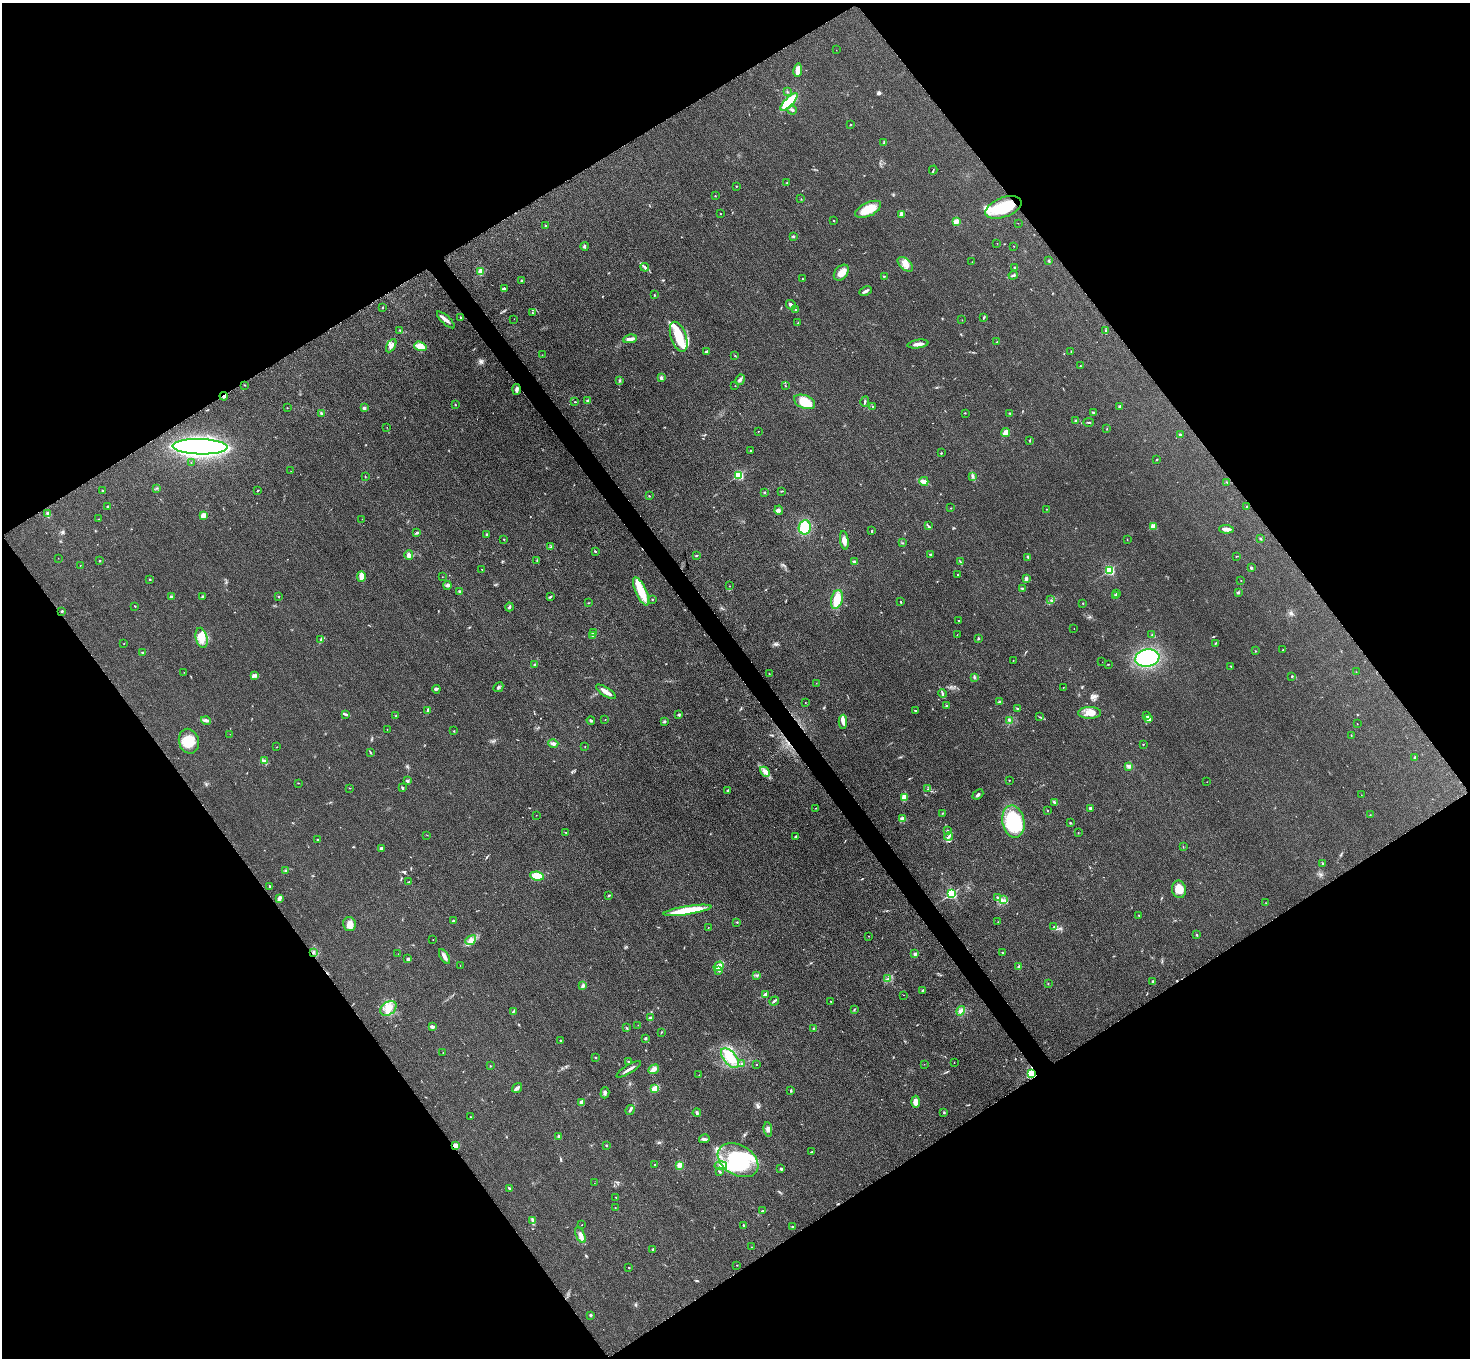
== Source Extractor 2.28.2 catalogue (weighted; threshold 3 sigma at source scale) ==
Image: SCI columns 32-5900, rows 183-5603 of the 5931 x 5925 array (HDU 1 of 3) = the unmasked area's bounding box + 8 px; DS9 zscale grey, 4 x 4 block average (1 PNG px = mean of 4 x 4 image px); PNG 1472 x 1360 px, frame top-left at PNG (2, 3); each listed source drawn as its Kron ellipse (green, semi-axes under 4 px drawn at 4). Shown black and unused: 49% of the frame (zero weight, under 3 of 4 exposures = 3% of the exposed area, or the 3 px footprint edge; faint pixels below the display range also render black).
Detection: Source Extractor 2.28.2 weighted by HDU 2 'WHT'. Background 0.147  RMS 0.012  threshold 0.054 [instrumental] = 3 sigma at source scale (4.5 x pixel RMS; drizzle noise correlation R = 1.50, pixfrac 1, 0.05/0.05 arcsec/px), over >= 5 px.
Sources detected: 392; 1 too faint to see at this stretch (4 x 4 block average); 1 cosmic-ray / hot-pixel residue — neither listed nor drawn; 2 coinciding with a brighter row at this scale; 15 inside a brighter listed object's ellipse — not listed separately; the other 373 listed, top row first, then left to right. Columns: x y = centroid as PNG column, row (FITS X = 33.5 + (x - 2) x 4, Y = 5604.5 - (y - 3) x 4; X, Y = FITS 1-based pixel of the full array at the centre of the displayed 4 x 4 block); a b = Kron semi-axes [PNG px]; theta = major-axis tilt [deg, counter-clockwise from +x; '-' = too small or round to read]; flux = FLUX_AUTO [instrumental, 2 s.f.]
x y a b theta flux
836 50 2 2 - 1.7
798 70 7 3 81 58
787 91 3 2 - 4.9
789 102 11 4 46 260
792 110 5 3 - 12
851 124 3 2 - 3.5
884 143 4 2 - 7.5
933 170 4 2 - 7.1
787 183 2 2 - 5.1
736 186 2 2 - 3
715 196 2 2 - 3.2
801 199 2 2 - 2.8
1003 207 19 9 21 280
868 209 14 6 25 130
720 214 2 2 - 2.7
901 214 3 2 - 47
834 221 2 2 - 9.6
956 221 4 2 - 51
1018 223 2 2 - 1.8
545 226 3 2 - 4.1
793 236 2 2 - 9.7
997 243 2 2 - 1.3
585 246 4 2 - 8.7
1014 246 2 2 - 1.7
1049 261 2 2 - 4
972 262 2 2 - 2.2
905 264 9 5 -43 59
645 267 4 3 - 13
1014 267 3 2 - 4.6
481 271 3 3 - 41
841 273 9 6 49 57
1013 275 5 2 - 12
884 276 3 2 - 3.6
803 279 2 2 - 3
522 280 3 2 - 4.3
504 289 4 3 - 14
865 291 6 2 25 21
654 295 2 2 - 12
791 305 5 2 - 20
382 308 2 2 - 3.3
795 310 3 2 - 5.3
533 313 3 2 - 5.8
460 317 2 2 - 6.7
984 317 4 2 - 6.3
514 319 2 2 - 0.92
446 320 11 3 -42 35
962 320 2 2 - 1.5
798 323 2 2 - 2.4
400 330 2 2 - 3.9
1106 331 3 2 - 6
679 337 16 7 -71 180
630 339 7 3 10 34
997 342 2 2 - 3.5
918 344 10 3 9 36
391 346 7 4 59 30
420 346 6 4 -19 67
706 351 3 2 - 10
1071 352 2 2 - 2.3
542 355 2 2 - 1.2
735 355 2 2 - 2.7
1080 366 2 2 - 2.9
661 378 3 3 - 15
620 380 3 2 - 5.1
740 380 5 3 - 16
245 385 2 2 - 2.6
735 386 2 2 - 1.7
785 386 2 2 - 4.6
517 389 5 3 - 18
224 396 4 3 - 16
588 401 3 3 - 18
575 402 3 2 - 4.7
805 402 11 6 -22 190
865 402 5 2 - 8.9
455 405 2 2 - 4.3
872 406 2 2 - 2.5
1120 407 3 2 - 15
287 408 2 2 - 2.8
364 408 3 2 - 12
965 413 2 2 - 3.7
1010 413 2 2 - 3.1
1093 413 3 2 - 9.7
321 414 2 2 - 4
1075 421 3 2 - 7.3
1088 422 5 2 - 7
387 427 2 2 - 1.4
1107 429 2 2 - 3.2
758 431 2 2 - 4.4
1006 433 4 2 - 64
1180 435 3 2 - 10
1030 440 3 2 - 4.8
200 447 27 7 -1 2500
750 450 2 2 - 10
941 453 2 2 - 4.7
1157 460 2 2 - 4.9
191 463 2 2 - 2.9
291 471 2 2 - 1.3
739 475 2 2 - 700
973 476 3 2 - 9.1
365 477 2 2 - 3.1
924 481 5 4 - 24
1227 482 2 2 - 5.2
156 488 2 2 - 2.2
103 491 3 2 - 4.9
257 491 2 2 - 4.6
782 491 2 2 - 4.6
764 492 2 2 - 4.6
649 496 2 2 - 3.1
107 506 2 2 - 6.5
1247 506 2 2 - 3.6
951 508 2 2 - 1.9
1046 509 2 2 - 2.3
779 510 4 3 - 17
48 513 4 3 - 13
203 515 3 2 - 30
99 519 2 2 - 2.7
362 519 2 2 - 1.4
928 526 3 2 - 5
1153 526 2 2 - 190
805 527 7 6 - 190
1226 529 7 3 -4 36
872 531 2 2 - 13
417 533 4 2 - 10
487 534 3 2 - 5.1
504 539 2 2 - 3.2
1127 539 2 2 - 2.6
1260 539 3 2 - 5.2
844 540 9 4 -82 36
903 543 2 2 - 3.4
551 547 2 2 - 2.4
595 551 2 2 - 16
931 554 3 2 - 7.4
409 555 5 4 - 26
696 555 3 2 - 5
1236 556 2 2 - 2.1
1028 557 4 2 - 7.7
58 558 2 2 - 1
537 560 3 2 - 4.3
99 561 3 2 - 4.2
854 562 2 2 - 5.9
960 562 3 2 - 6.5
80 565 2 2 - 2.3
1251 568 3 2 - 7.8
482 569 2 2 - 2.3
1109 570 2 2 - 820
957 575 2 2 - 3
361 576 5 3 - 71
442 577 2 2 - 1.7
150 579 3 2 - 4.7
1026 579 3 3 - 15
1241 581 2 2 - 2.1
448 585 4 3 - 14
730 586 2 2 - 1.7
1022 588 3 2 - 4.2
460 591 3 2 - 7.3
641 591 15 5 -66 170
1238 593 3 3 - 8.6
1116 594 2 2 - 7.4
1115 595 2 2 - 6.6
203 596 3 2 - 7.5
279 596 2 2 - 9.9
171 597 2 2 - 72
550 597 4 2 - 8.1
652 599 2 2 - 3.9
837 599 10 5 75 120
1051 600 2 2 - 4
901 602 2 2 - 5.2
588 603 2 2 - 3.2
1083 603 2 2 - 4.1
135 606 2 2 - 3.4
509 607 4 2 - 8.9
62 611 2 2 - 8
959 620 2 2 - 2.9
1074 628 2 2 - 1.5
594 633 3 2 - 6.1
592 635 4 2 - 9.6
957 635 2 2 - 1.9
1152 635 3 2 - 5.6
202 638 10 5 -77 73
321 639 4 2 - 10
978 639 3 2 - 7.1
1215 643 3 2 - 4.9
124 644 2 2 - 1.9
1283 650 2 2 - 3.4
1255 651 2 2 - 3.1
142 652 2 2 - 12
1147 658 12 8 10 620
1013 661 2 2 - 1.9
1102 662 2 2 - 1.3
535 664 2 2 - 5.1
1108 664 2 2 - 3.1
1231 666 3 2 - 5.7
184 672 2 2 - 1.6
1356 672 2 2 - 1
769 674 2 2 - 3.8
254 676 3 3 - 11
1291 676 2 2 - 2.3
974 677 2 2 - 3.5
816 683 2 2 - 1.7
498 687 5 2 - 12
1063 687 2 2 - 2
436 689 4 2 - 7.4
606 692 11 3 -33 62
942 693 4 2 - 11
999 702 4 2 - 12
805 703 2 2 - 2
946 706 2 2 - 12
1017 708 2 2 - 5
427 710 3 2 - 6.9
915 710 3 2 - 4.6
1090 713 11 6 0 61
346 714 3 2 - 10
679 715 3 3 - 9.2
396 716 3 2 - 5.8
1147 716 2 2 - 4.9
1040 717 3 2 - 4.1
605 719 2 2 - 3.8
1148 719 2 2 - 150
206 720 5 3 - 17
1010 720 3 2 - 6
591 721 4 2 - 7.6
664 721 4 2 - 9.5
843 722 7 3 87 32
1357 724 2 2 - 2.4
387 729 2 2 - 3
454 731 2 2 - 3.3
230 734 2 2 - 1.2
1351 735 2 2 - 2.8
189 741 12 10 -76 140
553 744 5 3 - 19
1143 745 2 2 - 3.3
277 747 2 2 - 2
585 747 2 2 - 1.8
370 752 2 2 - 3.1
1414 757 2 2 - 7
264 761 4 2 - 12
1129 766 3 2 - 10
765 772 6 3 -45 23
1009 780 2 2 - 1.9
407 781 4 2 - 9.3
1207 782 2 2 - 1.2
298 783 2 2 - 2.5
350 788 2 2 - 2.1
402 788 3 2 - 8.6
928 789 2 2 - 2.7
728 791 2 2 - 4.3
978 794 6 2 41 13
1361 795 2 2 - 1.2
904 797 4 3 - 39
1054 802 3 2 - 5.8
815 808 2 2 - 2.3
1090 808 2 2 - 51
1047 811 2 2 - 4.7
943 813 2 2 - 3.5
536 815 2 2 - 2.9
1370 815 2 2 - 2.8
903 818 4 3 - 23
1013 821 16 11 -79 500
1070 823 3 2 - 4.7
947 831 2 2 - 2.7
566 832 2 2 - 3.1
1078 832 2 2 - 2
427 835 2 2 - 2.3
949 836 4 2 - 9.2
795 837 2 2 - 51
318 840 2 2 - 5.5
1183 847 2 2 - 2.2
381 849 3 3 - 15
1323 863 3 2 - 6.5
285 870 3 2 - 5.9
537 876 7 4 -7 110
409 882 3 2 - 4.1
270 886 2 2 - 19
1179 889 8 7 - 85
951 893 2 2 - 1100
609 895 2 2 - 7.8
997 897 2 2 - 8.8
279 898 3 3 - 21
1003 900 2 2 - 3.8
1266 903 2 2 - 2.7
687 910 24 4 9 250
1139 915 2 2 - 7.7
453 921 3 2 - 7.3
737 922 2 2 - 4.1
998 922 2 2 - 3.4
349 924 7 6 - 49
708 927 2 2 - 2.5
1054 927 2 2 - 5.4
1197 935 2 2 - 6.2
869 936 2 2 - 2.1
433 939 2 2 - 1.5
471 940 6 4 39 30
313 952 3 2 - 7.3
1002 953 2 2 - 3.6
398 954 2 2 - 1.2
915 954 2 2 - 60
444 957 8 3 -59 29
407 959 3 2 - 6.4
460 965 2 2 - 2.2
718 966 5 2 - 62
1019 967 3 3 - 7.8
719 970 4 3 - 14
757 975 3 2 - 5.6
888 979 2 2 - 3.3
1153 981 3 2 - 5.7
1048 983 2 2 - 2.4
583 986 3 2 - 18
922 990 2 2 - 3.9
765 994 3 2 - 18
904 995 2 2 - 1.4
774 1001 5 2 - 11
831 1001 2 2 - 3.6
388 1008 9 6 37 73
854 1010 3 2 - 5.3
513 1011 2 2 - 8.1
961 1011 5 4 - 25
650 1017 4 2 - 9.7
638 1025 2 2 - 1.6
432 1027 3 2 - 27
627 1028 3 2 - 5.9
813 1029 2 2 - 4.5
661 1032 2 2 - 2.5
645 1039 2 2 - 11
560 1041 2 2 - 6.6
443 1053 2 2 - 3.3
596 1058 2 2 - 3.8
730 1058 12 6 -50 91
628 1061 2 2 - 7.4
954 1062 2 2 - 3.2
742 1064 2 2 - 11
924 1064 2 2 - 1.7
757 1065 2 2 - 2.4
490 1066 2 2 - 4.3
629 1069 14 2 32 32
654 1069 5 3 - 30
1031 1074 2 2 - 620
699 1075 2 2 - 1.7
517 1088 5 3 - 18
655 1089 3 3 - 66
791 1091 3 2 - 7.1
605 1093 6 3 74 16
581 1102 3 2 - 29
915 1102 6 4 -89 43
630 1110 5 2 - 12
697 1113 4 2 - 10
944 1113 2 2 - 6.5
470 1117 2 2 - 2.9
768 1129 7 3 -82 23
559 1136 2 2 - 13
704 1139 5 2 - 13
455 1145 3 2 - 56
606 1145 3 2 - 3.7
811 1152 2 2 - 3.9
738 1160 22 15 -30 630
655 1164 2 2 - 8.4
679 1165 3 3 - 38
721 1166 6 2 5 18
781 1169 2 2 - 46
719 1171 4 2 - 7.3
594 1183 2 2 - 1.3
509 1188 4 2 - 8.4
615 1197 2 2 - 1.6
615 1207 2 2 - 5
763 1211 3 2 - 7.3
533 1220 3 2 - 9.2
582 1225 2 2 - 2.6
743 1225 2 2 - 6.3
793 1227 2 2 - 5.9
580 1235 9 4 -66 39
752 1247 2 2 - 1.9
653 1250 3 2 - 11
737 1265 2 2 - 5.3
629 1268 2 2 - 3.4
590 1315 2 2 - 38
Overlapping masked pixels (flux is a lower limit): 3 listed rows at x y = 224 396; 200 447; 455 1145
Diffuse or blended objects may show on this block-average render without a row.